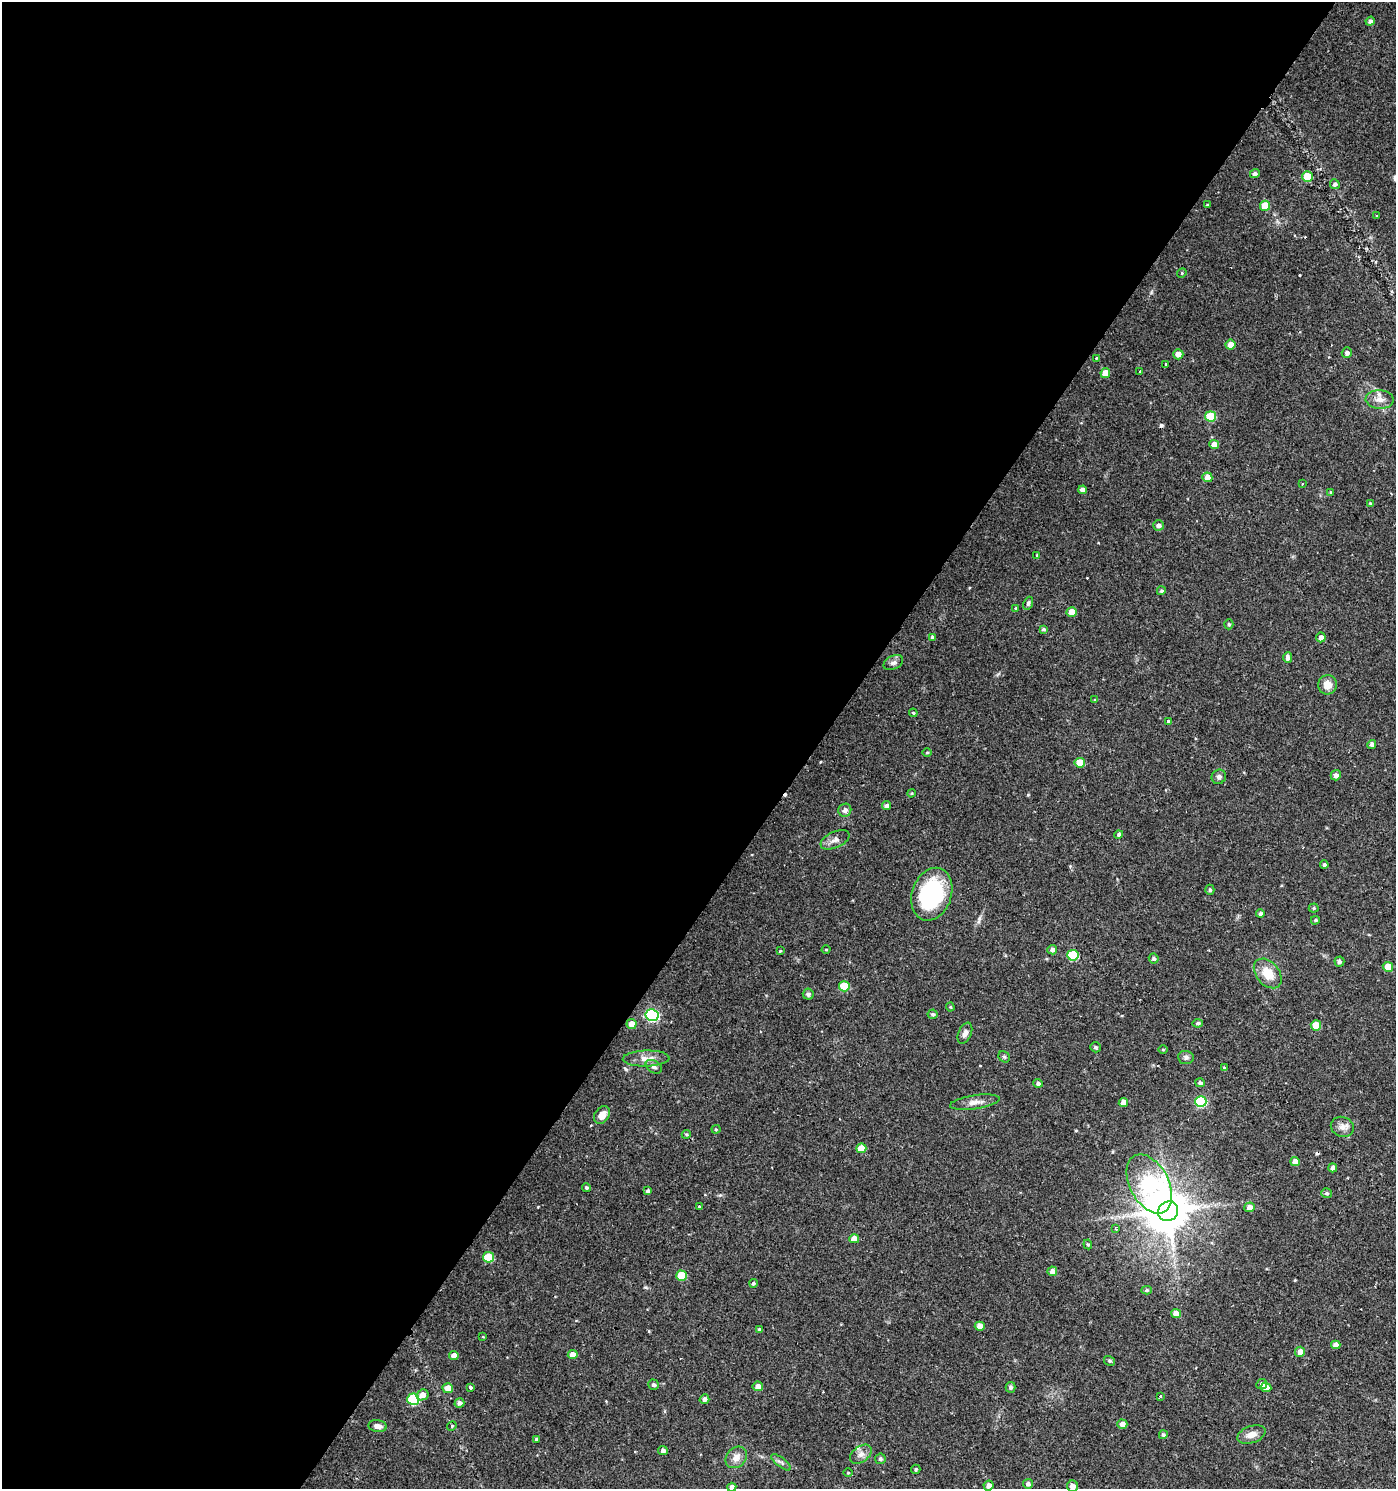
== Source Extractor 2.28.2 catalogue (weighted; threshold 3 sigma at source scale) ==
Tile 5 of 4 x 4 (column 1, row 2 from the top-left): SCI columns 176-1569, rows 2980-4466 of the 5999 x 5954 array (HDU 1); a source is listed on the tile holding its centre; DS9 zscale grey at full resolution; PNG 1398 x 1491 px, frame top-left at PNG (2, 2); each listed source drawn as its Kron ellipse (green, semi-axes under 4 px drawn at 4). Shown black and unused: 59% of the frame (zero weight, under 2 of 3 exposures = <1% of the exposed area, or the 3 px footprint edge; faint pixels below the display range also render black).
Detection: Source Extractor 2.28.2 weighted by HDU 2 'WHT'; one run over the whole footprint, this tile lists its part. Background 0.0337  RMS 0.0035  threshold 0.0159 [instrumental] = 3 sigma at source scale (4.5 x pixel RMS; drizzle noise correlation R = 1.50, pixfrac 1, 0.0396/0.0396 arcsec/px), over >= 5 px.
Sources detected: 153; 1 inside a brighter object's white glare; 8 cosmic-ray / hot-pixel residue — neither listed nor drawn; the other 144 listed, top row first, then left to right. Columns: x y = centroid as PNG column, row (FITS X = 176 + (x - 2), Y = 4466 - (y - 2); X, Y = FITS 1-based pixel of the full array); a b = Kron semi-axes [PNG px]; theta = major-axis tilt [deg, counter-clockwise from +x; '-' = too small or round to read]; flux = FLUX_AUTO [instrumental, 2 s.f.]
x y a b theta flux
1370 21 5 4 - 0.99
1255 174 5 4 - 1.1
1307 177 5 5 - 9.7
1335 184 5 4 - 0.99
1207 205 4 2 - 0.26
1265 206 5 5 - 7.1
1377 215 3 3 - 0.85
1182 273 5 4 - 0.38
1230 344 5 5 - 2.7
1347 353 5 5 - 1.1
1178 354 5 5 - 2.4
1096 358 3 3 - 0.41
1166 364 3 3 - 0.92
1140 371 3 3 - 1.4
1105 373 5 4 - 4.1
1380 399 14 9 -3 2.7
1210 416 5 5 - 13
1214 445 5 4 - 3.2
1207 477 5 5 - 3
1302 484 3 3 - 0.96
1083 490 4 4 - 1.8
1331 492 4 4 - 0.37
1370 503 4 4 - 0.35
1158 525 5 5 - 1.3
1037 555 3 3 - 0.31
1161 591 4 4 - 0.67
1028 603 7 4 68 0.79
1016 608 4 3 - 0.42
1072 612 5 5 - 3.5
1229 624 5 4 - 0.57
1043 629 4 4 - 0.64
932 637 4 4 - 0.46
1321 637 5 4 - 1.7
1288 658 5 4 - 1.1
893 663 10 6 27 1.2
1327 685 10 9 - 3.4
1095 700 4 3 - 0.34
913 713 4 3 - 0.42
1168 721 3 3 - 1.3
1372 744 4 4 - 1.4
927 752 5 3 - 0.35
1080 763 5 5 - 6.6
1336 775 5 5 - 1.4
1219 777 7 7 - 1.1
911 793 4 3 - 0.4
886 806 4 4 - 1.3
845 810 6 6 - 1.5
1119 835 4 4 - 0.87
835 840 15 8 25 2.1
1324 865 4 4 - 0.81
1210 890 5 4 - 0.61
932 894 27 19 71 39
1314 908 5 4 - 0.48
1260 914 4 4 - 0.79
1315 920 4 3 - 0.45
826 949 4 3 - 0.29
1052 950 5 4 - 1.5
780 951 3 3 - 0.38
1073 955 5 5 - 18
1154 959 5 4 - 0.76
1339 961 5 5 - 1.1
1388 967 5 5 - 5
1268 973 17 11 -50 6.5
844 986 5 5 - 12
808 994 5 5 - 0.98
950 1007 4 4 - 0.38
933 1014 5 4 - 0.68
652 1015 6 6 - 52
1198 1023 5 4 - 0.64
632 1024 5 5 - 3.4
1316 1025 5 5 - 8
965 1033 11 6 67 1.4
1096 1047 5 5 - 0.58
1163 1049 5 3 - 0.32
1004 1057 6 5 - 0.58
1186 1057 8 6 -4 0.99
646 1059 23 8 2 3.3
654 1067 9 6 -31 1.2
1224 1068 3 3 - 2.5
1038 1083 5 4 - 1
1200 1083 5 4 - 0.98
975 1102 25 7 9 2.7
1123 1102 4 4 - 2.1
1201 1102 5 5 - 26
602 1115 9 7 56 2.9
1342 1127 12 10 -23 2.2
716 1129 4 4 - 0.38
686 1134 5 4 - 0.47
861 1148 5 5 - 5.1
1295 1162 5 4 - 2.8
1333 1168 4 4 - 1.6
1149 1184 32 19 -62 140
586 1187 4 4 - 0.57
648 1191 4 4 - 0.79
1327 1193 5 5 - 0.61
699 1206 3 3 - 1.1
1250 1207 5 5 - 2.6
1168 1211 10 9 - 1000
1116 1229 3 3 - 0.64
854 1239 5 4 - 4.1
1088 1244 5 4 - 0.46
488 1257 5 5 - 11
1052 1271 5 5 - 2.2
681 1276 5 5 - 9.4
753 1283 4 4 - 0.68
1146 1290 5 4 - 0.58
1176 1314 5 4 - 3.3
980 1326 5 4 - 3.3
759 1330 4 4 - 0.78
483 1337 3 2 - 0.27
1336 1345 4 4 - 1.9
1300 1352 5 5 - 2.5
573 1355 5 4 - 3.1
454 1356 5 4 - 2
1110 1361 6 4 -32 0.6
1262 1384 5 5 - 1.2
653 1385 5 5 - 0.82
758 1386 5 5 - 2.3
471 1387 3 3 - 4
1010 1387 5 5 - 1
1266 1387 5 5 - 3
448 1388 5 5 - 3.9
422 1395 6 5 - 2.5
1160 1396 3 3 - 1.3
413 1399 6 5 - 21
704 1399 5 4 - 1.2
459 1403 5 4 - 1.3
1122 1424 5 4 - 1.8
378 1426 9 6 -7 1.8
452 1426 5 4 - 0.39
1163 1435 4 4 - 0.65
1251 1435 14 8 19 2.7
536 1439 3 3 - 0.51
663 1451 5 4 - 1.2
861 1454 12 8 34 1.9
736 1457 12 9 44 2.7
880 1459 5 5 - 0.76
781 1462 12 4 -37 1.1
916 1469 5 4 - 0.57
848 1473 5 3 - 0.28
1028 1484 5 5 - 1.1
989 1485 5 5 - 1.7
1072 1486 5 5 - 1.8
732 1487 4 4 - 1.5
Overlapping masked pixels (flux is a lower limit): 1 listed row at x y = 1149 1184
Isophote crosses this tile's border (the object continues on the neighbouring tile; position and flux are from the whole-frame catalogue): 2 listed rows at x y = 1072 1486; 732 1487